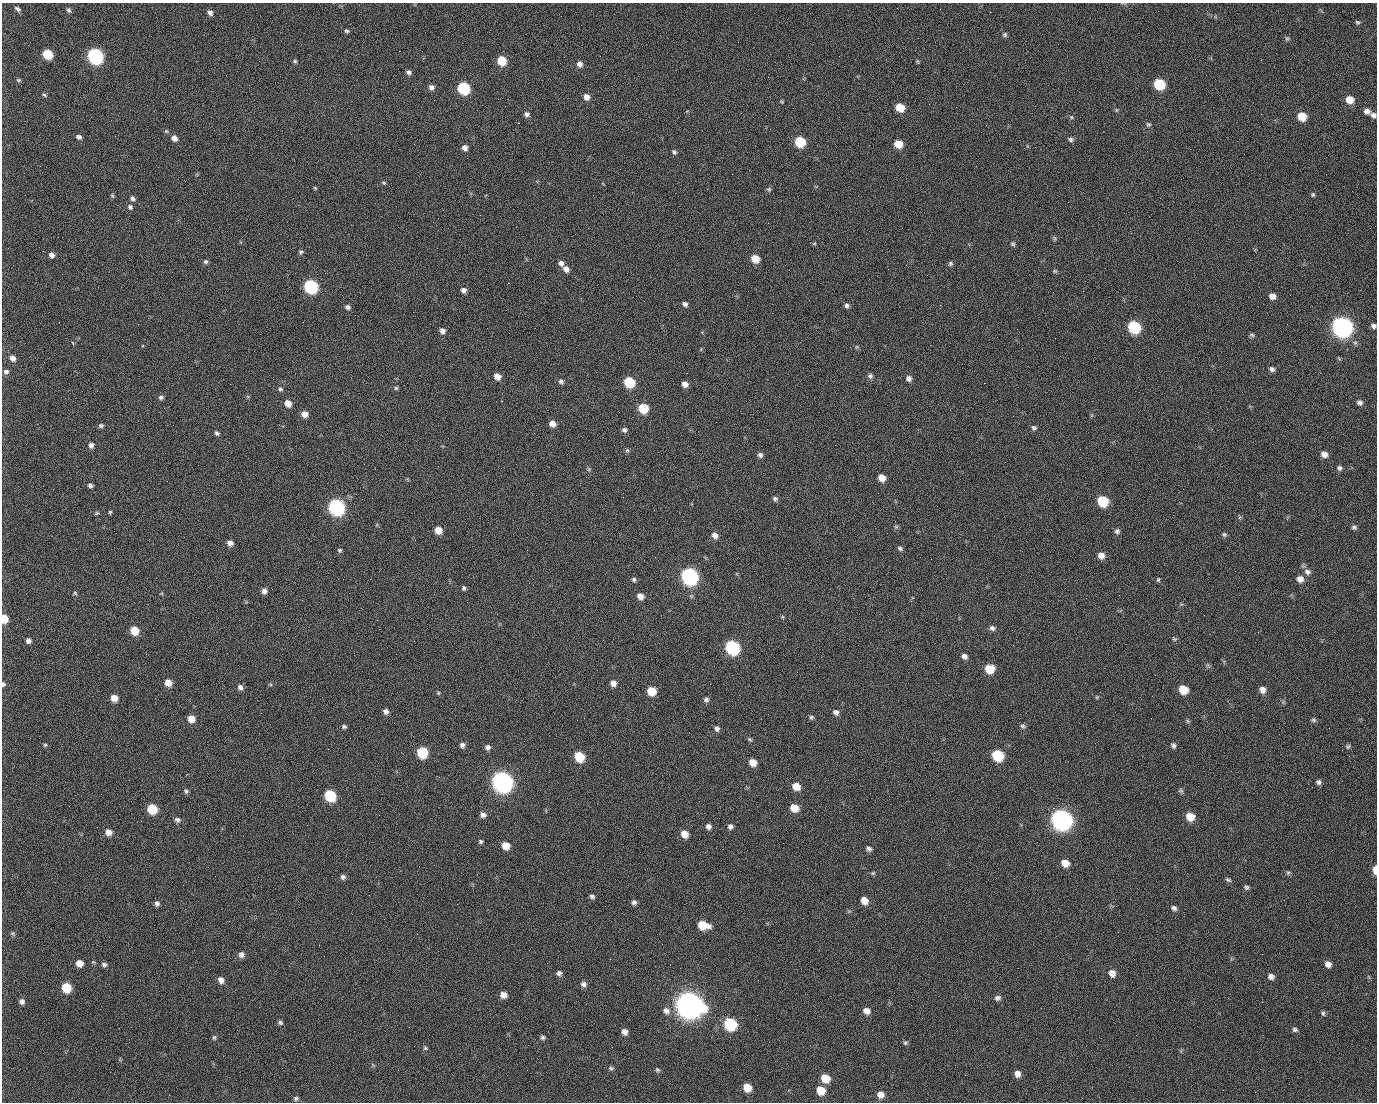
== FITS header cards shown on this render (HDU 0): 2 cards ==
NAXIS1  =                 1375 / length of data axis 1
NAXIS2  =                 1100 / length of data axis 2

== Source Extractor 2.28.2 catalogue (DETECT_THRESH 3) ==
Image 1375 x 1100 px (HDU 0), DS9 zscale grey, 1 PNG px = 1 image px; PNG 1379 x 1104 px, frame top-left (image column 1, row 1100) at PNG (2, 3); no overlay
Background 1450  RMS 29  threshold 85.7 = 3 sigma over >= 5 px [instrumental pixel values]
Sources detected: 268; all 268 listed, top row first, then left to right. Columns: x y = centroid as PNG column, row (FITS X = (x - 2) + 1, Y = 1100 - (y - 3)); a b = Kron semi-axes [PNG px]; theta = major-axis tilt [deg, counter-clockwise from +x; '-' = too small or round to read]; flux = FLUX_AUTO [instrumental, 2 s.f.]
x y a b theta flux
17 9 8 5 -34 5.2e+03
70 11 7 3 -40 6.9e+03
210 12 6 5 - 7.9e+03
990 12 2 2 - 1.8e+03
1357 22 6 5 - 3.3e+03
347 31 5 4 - 3.2e+03
1005 35 6 6 - 3.6e+03
1287 38 7 5 -90 3.2e+03
399 51 2 2 - 2.1e+04
48 54 7 6 - 7.4e+04
95 56 8 7 - 5.1e+05
839 56 2 2 - 8.1e+02
1261 60 2 2 - 9.0e+02
295 61 5 5 - 2.9e+03
502 61 7 6 - 5.8e+04
918 62 7 3 -71 2.1e+03
580 64 7 6 - 8.6e+03
409 72 6 5 - 5.8e+03
18 80 6 4 -20 2.7e+03
1159 84 8 7 - 1.1e+05
431 87 7 6 - 7.3e+03
464 88 7 7 - 1.8e+05
44 95 6 4 -44 2.7e+03
586 97 7 6 - 1.3e+04
498 99 2 2 - 1.2e+03
434 100 2 2 - 3.9e+03
1349 100 8 7 - 2.6e+04
782 102 5 4 - 1.9e+03
929 104 2 2 - 8.8e+02
900 108 7 6 - 3.6e+04
1116 110 6 4 -90 2.2e+03
1367 111 8 6 -30 1.1e+04
527 114 7 6 - 6.7e+03
1373 115 7 6 - 7.4e+03
1302 116 7 7 - 3.6e+04
1071 117 5 5 - 2.8e+03
518 123 2 2 - 2.6e+04
1148 124 7 6 - 3.7e+03
79 137 6 5 - 5.6e+03
174 138 7 6 - 1.0e+04
1071 139 7 5 -14 4.7e+03
800 142 7 7 - 9.2e+04
898 144 7 6 - 3.2e+04
465 148 6 5 - 9.5e+03
674 152 6 4 -51 4.3e+03
384 183 6 4 -19 2.4e+03
315 188 5 4 - 2.2e+03
769 189 7 6 - 3.4e+03
1015 195 2 2 - 6.8e+03
1313 195 5 4 - 2.9e+03
112 196 6 4 -69 2.7e+03
132 198 6 5 - 5.6e+03
130 207 7 6 - 4.6e+03
480 215 2 2 - 8.6e+02
1054 238 8 4 82 2.8e+03
814 244 6 4 1 2.2e+03
1013 244 6 5 - 3.1e+03
301 252 6 5 - 3.7e+03
51 255 6 6 - 8.7e+03
755 259 7 6 - 3.3e+04
206 262 6 5 - 4.2e+03
561 263 7 6 - 8.3e+03
950 264 6 5 - 3.7e+03
566 269 8 6 -47 1.0e+04
1055 271 6 5 - 2.6e+03
927 275 2 2 - 8.3e+02
508 283 2 2 - 5.7e+04
311 286 8 7 - 3.2e+05
463 290 6 6 - 7.7e+03
1083 291 3 2 - 3.3e+03
1290 295 2 2 - 1.7e+03
1272 296 7 6 - 1.2e+04
685 304 5 5 - 5.8e+03
847 305 6 6 - 5.0e+03
348 307 7 5 -31 5.6e+03
355 315 2 2 - 1.1e+03
59 322 3 2 - 1.4e+03
1287 324 2 2 - 1.2e+03
1374 326 5 5 - 5.7e+03
1134 327 8 7 - 1.8e+05
1342 327 9 8 - 1.4e+06
442 331 6 6 - 9.4e+03
1252 335 7 5 -15 3.2e+03
73 343 5 3 - 1.7e+03
856 347 6 4 71 2.1e+03
13 358 8 6 -43 9.5e+03
1272 369 7 5 -29 5.8e+03
6 372 7 6 - 5.5e+03
497 376 7 6 - 1.6e+04
870 376 7 6 - 5.1e+03
909 378 7 6 - 7.2e+03
561 381 7 5 -57 5.1e+03
629 382 7 6 - 9.4e+04
984 383 2 2 - 2.0e+04
685 384 6 6 - 1.1e+04
396 388 5 5 - 3.1e+03
280 389 6 6 - 4.1e+03
97 391 3 2 - 1.5e+03
161 397 6 5 - 5.0e+03
501 401 3 2 - 5.9e+04
1360 402 7 6 - 6.0e+03
288 403 7 6 - 1.9e+04
643 408 7 6 - 6.9e+04
619 412 2 2 - 8.5e+02
304 414 7 6 - 1.5e+04
552 424 7 6 - 1.5e+04
101 426 6 5 - 4.5e+03
1034 428 7 6 - 4.8e+03
624 430 6 6 - 5.1e+03
217 433 6 5 - 4.4e+03
534 433 2 2 - 8.9e+02
91 445 7 6 - 7.5e+03
627 450 6 5 - 3.1e+03
1324 454 7 6 - 1.1e+04
760 455 6 6 - 5.5e+03
1339 468 7 6 - 5.1e+03
589 469 6 4 46 2.7e+03
882 478 6 6 - 2.0e+04
90 485 6 5 - 5.2e+03
623 497 2 2 - 3.1e+03
775 499 6 6 - 4.8e+03
1102 501 8 7 - 8.9e+04
336 507 8 7 - 5.6e+05
110 512 5 4 - 2.5e+03
96 513 6 4 21 2.5e+03
896 527 6 4 1 2.8e+03
1354 527 7 5 -13 4.4e+03
438 530 6 6 - 2.1e+04
1117 531 6 6 - 5.1e+03
1224 534 6 5 - 3.6e+03
715 535 8 6 -57 1.0e+04
230 543 6 6 - 9.9e+03
900 548 6 5 - 4.1e+03
340 550 5 5 - 3.1e+03
1101 555 7 6 - 1.4e+04
655 557 2 2 - 8.3e+02
1307 572 10 8 -33 9.3e+03
689 576 8 8 - 6.7e+05
634 579 6 5 - 4.2e+03
1300 579 8 7 - 1.2e+04
1158 580 5 4 - 2.6e+03
464 588 6 5 - 3.7e+03
264 591 6 6 - 8.1e+03
75 593 5 4 - 2.5e+03
161 594 5 3 - 1.6e+03
640 596 7 6 - 1.3e+04
4 619 6 5 - 3.6e+04
27 619 3 2 - 2.1e+03
377 620 2 2 - 1.2e+04
992 628 7 6 - 6.1e+03
134 630 7 6 - 4.1e+04
1174 639 7 5 -21 3.4e+03
28 641 6 6 - 6.6e+03
414 641 2 2 - 8.8e+02
732 647 8 7 - 3.2e+05
964 656 7 6 - 7.5e+03
989 669 7 7 - 4.6e+04
168 683 7 6 - 1.9e+04
613 683 7 7 - 1.1e+04
3 684 6 4 -72 3.9e+03
240 687 7 6 - 7.4e+03
1183 690 7 7 - 3.8e+04
1262 690 8 7 - 1.1e+04
651 691 7 6 - 4.4e+04
438 693 4 4 - 2.1e+03
1097 697 5 4 - 2.1e+03
114 698 6 6 - 2.0e+04
706 700 7 6 - 5.3e+03
386 711 6 6 - 7.4e+03
836 712 7 6 - 7.0e+03
811 717 6 5 - 3.5e+03
191 719 6 6 - 2.1e+04
1313 720 7 6 - 3.6e+03
1188 721 6 5 - 2.9e+03
1023 726 7 6 - 4.2e+03
344 727 5 4 - 4.2e+03
717 729 7 7 - 6.2e+03
750 739 7 4 -47 3.0e+03
45 745 6 5 - 2.6e+03
462 745 7 6 - 6.4e+03
1173 745 7 6 - 4.8e+03
488 747 6 6 - 7.0e+03
1348 747 7 5 39 3.5e+03
422 752 7 7 - 9.7e+04
934 753 3 2 - 1.8e+03
998 755 8 7 - 1.2e+05
579 757 7 6 - 7.0e+04
753 762 7 6 - 2.0e+04
502 781 9 8 - 1.5e+06
1318 782 7 6 - 5.1e+03
796 786 8 7 - 2.4e+04
186 791 6 6 - 3.9e+03
1181 791 8 6 -37 3.5e+03
101 794 2 2 - 2.5e+03
930 795 2 2 - 7.6e+03
330 796 8 7 - 1.3e+05
794 808 7 6 - 2.8e+04
1053 808 2 2 - 1.6e+04
152 809 7 7 - 7.1e+04
483 815 7 6 - 7.8e+03
1190 816 8 7 - 3.0e+04
1061 819 9 8 - 1.5e+06
177 820 7 6 - 5.6e+03
730 826 6 6 - 6.2e+03
708 827 7 6 - 7.0e+03
108 832 7 7 - 1.3e+04
684 834 7 6 - 2.0e+04
481 841 6 5 - 3.3e+03
506 846 7 6 - 2.6e+04
869 849 6 5 - 5.6e+03
1065 863 8 7 - 2.2e+04
1375 870 7 3 -88 2.1e+04
873 873 6 5 - 2.8e+03
1288 873 6 5 - 3.3e+03
343 877 6 5 - 5.5e+03
1228 880 8 5 -24 3.8e+03
1246 887 6 5 - 4.2e+03
592 897 6 4 -34 4.6e+03
864 901 8 6 -53 1.8e+04
634 902 6 6 - 5.4e+03
157 904 6 6 - 5.6e+03
457 904 3 2 - 1.6e+03
1174 908 7 6 - 5.7e+03
703 925 10 7 -13 4.2e+04
1118 932 2 2 - 2.6e+03
13 933 7 5 -44 3.3e+03
241 955 7 6 - 8.5e+03
610 959 2 2 - 2.8e+03
93 962 6 4 -32 2.2e+03
79 963 6 6 - 1.7e+04
1328 964 7 6 - 1.0e+04
104 965 7 5 -31 5.1e+03
559 973 6 5 - 6.0e+03
1112 973 8 7 - 1.3e+04
1271 977 7 6 - 8.1e+03
221 980 8 6 -57 9.4e+03
758 980 2 2 - 2.0e+03
583 984 7 7 - 6.9e+03
66 988 7 7 - 5.9e+04
503 995 7 6 - 1.3e+04
997 998 8 7 - 6.1e+03
22 1001 6 6 - 6.9e+03
689 1005 12 10 -31 3.0e+06
666 1011 10 8 -56 1.0e+04
866 1011 8 7 - 1.3e+04
1323 1013 7 5 -76 3.7e+03
757 1015 2 2 - 1.1e+03
280 1022 6 5 - 4.2e+03
730 1024 8 7 - 1.9e+05
409 1027 2 2 - 7.8e+02
1295 1030 7 6 - 4.5e+03
625 1032 6 6 - 9.9e+03
1136 1035 2 2 - 8.9e+02
214 1037 7 5 88 3.7e+03
543 1037 6 5 - 4.2e+03
905 1043 6 5 - 3.3e+03
425 1048 6 5 - 2.8e+03
373 1065 6 4 -70 2.4e+03
611 1068 6 5 - 3.8e+03
527 1070 2 2 - 6.7e+02
657 1070 6 5 - 3.4e+03
1017 1074 7 6 - 1.2e+04
825 1078 8 7 - 3.5e+04
747 1087 7 6 - 2.9e+04
821 1090 7 7 - 3.4e+04
880 1094 8 7 - 1.4e+04
169 1095 2 2 - 5.7e+03
296 1098 6 5 - 3.7e+03
At the frame edge (FLAGS 8, measured only in part): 4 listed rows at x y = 1374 326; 4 619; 3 684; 1375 870